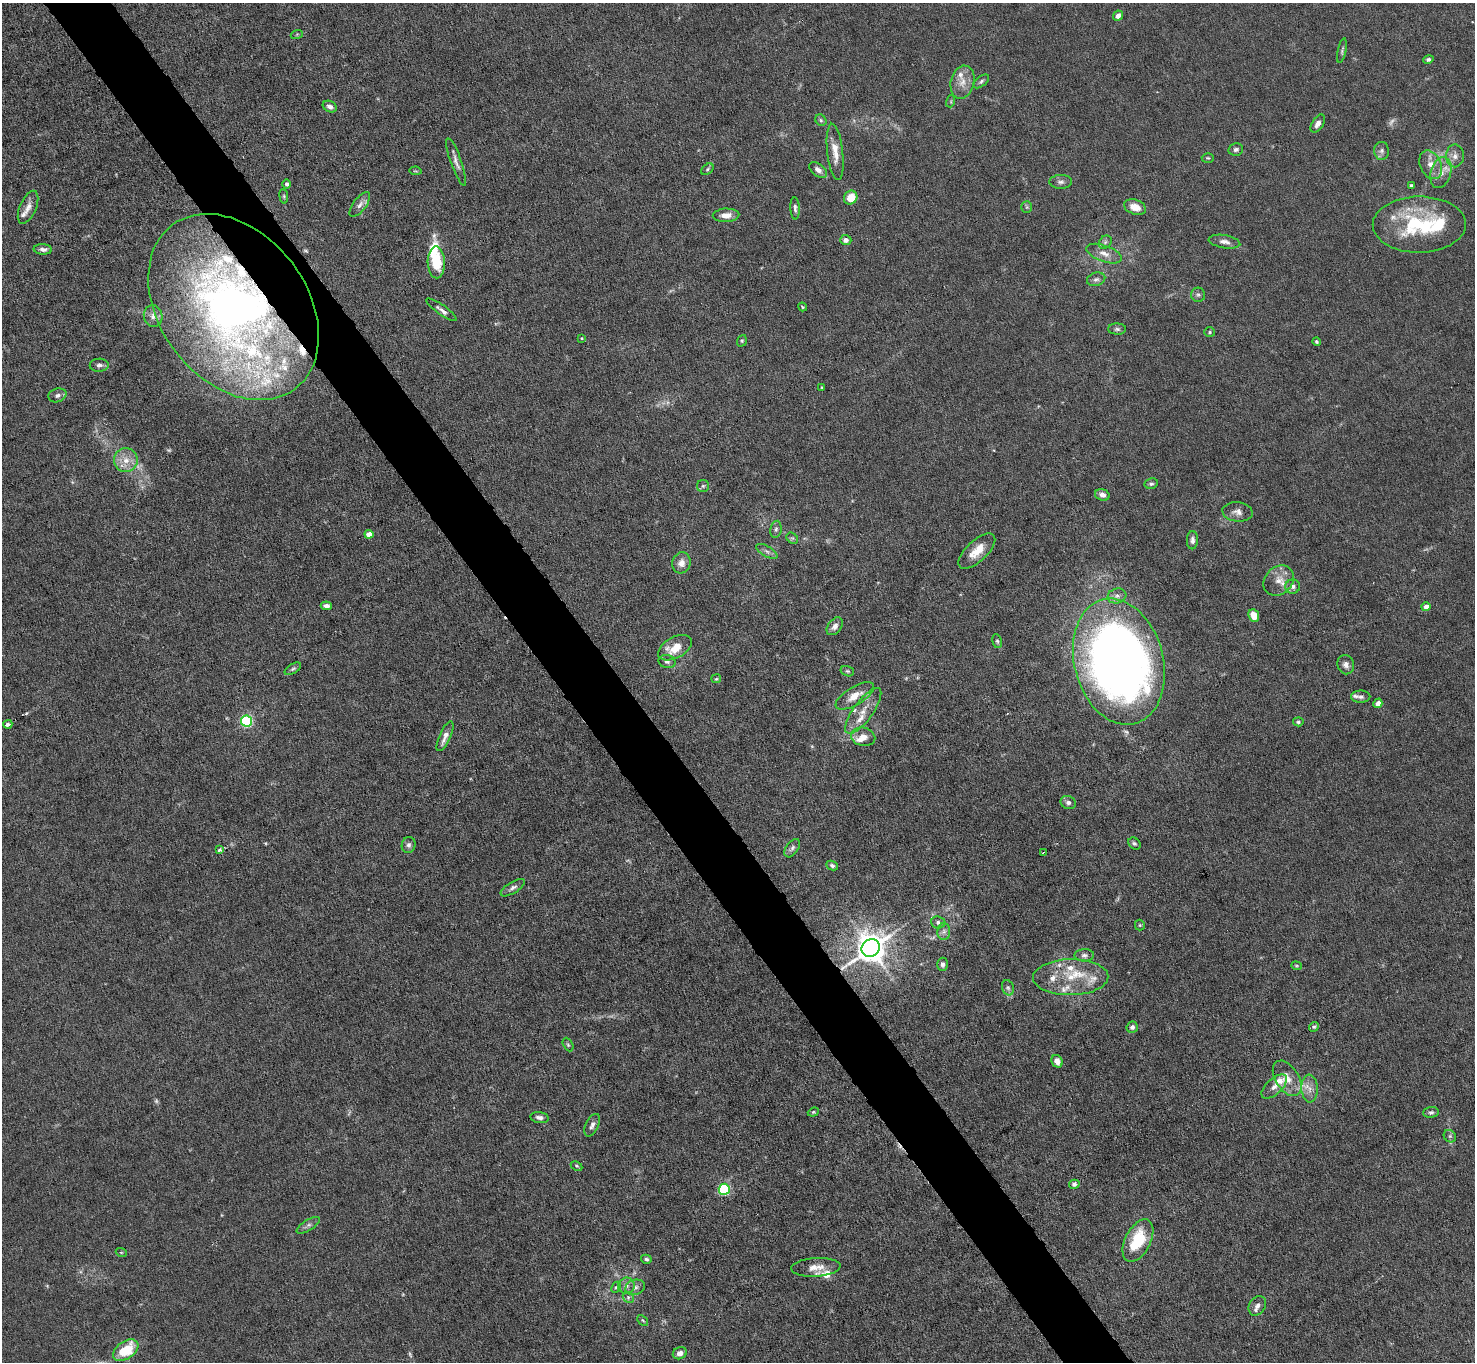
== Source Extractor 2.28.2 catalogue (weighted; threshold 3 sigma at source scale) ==
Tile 11 of 4 x 4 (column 3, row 3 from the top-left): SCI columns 2948-4420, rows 1515-2874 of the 5894 x 5887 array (HDU 1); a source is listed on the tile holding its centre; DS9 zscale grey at full resolution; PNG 1477 x 1364 px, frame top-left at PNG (2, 3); each listed source drawn as its Kron ellipse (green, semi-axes under 4 px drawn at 4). Shown black and unused: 5% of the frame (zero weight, under 4 of 8 exposures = <1% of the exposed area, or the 3 px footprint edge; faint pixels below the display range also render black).
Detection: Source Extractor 2.28.2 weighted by HDU 2 'WHT'; one run over the whole footprint, this tile lists its part. Background 0.0531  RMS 0.0029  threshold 0.0118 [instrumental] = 3 sigma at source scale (4.09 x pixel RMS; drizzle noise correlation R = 1.36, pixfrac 0.8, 0.05/0.05 arcsec/px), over >= 5 px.
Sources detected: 168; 8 too faint to see at this stretch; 1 inside a brighter object's white glare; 1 cosmic-ray / hot-pixel residue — neither listed nor drawn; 24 inside a brighter listed object's ellipse — not listed separately; the other 134 listed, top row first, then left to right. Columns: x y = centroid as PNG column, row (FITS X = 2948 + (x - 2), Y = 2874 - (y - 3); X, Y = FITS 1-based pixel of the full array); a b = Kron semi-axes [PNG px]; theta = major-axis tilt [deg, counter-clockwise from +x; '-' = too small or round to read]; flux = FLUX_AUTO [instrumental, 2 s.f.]
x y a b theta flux
1118 16 5 4 - 1.3
297 34 6 4 19 0.3
1342 51 13 3 78 0.55
1428 59 5 4 - 0.54
981 81 9 5 38 0.64
963 82 17 11 76 3.2
951 101 6 4 73 0.35
330 106 7 5 -24 1.3
821 120 6 5 - 0.49
1318 123 10 5 59 1.5
1236 149 7 6 - 0.82
1382 151 9 7 88 0.94
835 152 28 8 -83 3.7
1455 156 11 9 89 1.8
1208 158 6 5 - 0.39
456 162 25 5 -70 1.7
1431 165 15 10 -65 2.8
707 169 7 5 42 0.48
818 170 10 6 -39 1.3
416 171 6 4 -9 0.33
1441 173 16 10 74 3
1061 182 11 7 1 1.1
287 184 4 4 - 0.68
1411 185 3 3 - 0.51
284 196 7 3 -82 0.37
851 198 7 6 - 4.8
360 204 15 6 53 1.3
28 207 17 8 66 2.1
1027 207 6 5 - 0.48
1135 207 11 7 -19 3
795 208 11 4 -86 0.83
726 215 13 6 2 2.5
1419 225 46 28 0 24
846 240 6 5 - 1.2
1105 242 7 5 46 0.68
1224 242 16 6 -9 1.6
43 249 9 5 -2 1.1
1104 254 18 8 -19 2.6
436 262 16 8 -89 8.5
1096 279 9 6 17 0.94
1198 295 7 7 - 0.71
234 307 102 73 -53 180
802 307 4 3 - 0.31
441 310 18 5 -35 1.3
153 316 11 9 -78 1.5
1117 329 9 5 -1 0.67
1210 332 5 4 - 0.43
582 338 3 2 - 0.21
742 341 6 4 70 0.42
1316 342 4 3 - 0.39
99 365 9 6 0 0.93
821 387 4 2 - 0.21
57 395 9 6 17 0.94
126 460 12 12 - 3.4
1151 484 7 5 10 0.6
703 486 6 6 - 0.54
1102 495 7 5 -18 1.4
1237 512 15 9 -6 1.9
776 529 8 5 80 0.74
369 534 4 4 - 3.8
792 538 6 5 - 0.51
1192 540 9 5 89 1
767 551 12 5 -30 1.1
977 551 23 10 43 4.8
681 563 10 9 - 2.1
1279 581 17 13 43 3.2
1293 586 7 7 - 0.94
1117 596 9 7 17 1.3
326 606 5 4 - 1.2
1426 607 4 4 - 2.1
1254 616 6 5 - 3.7
835 626 10 6 52 1.6
997 641 7 4 -79 0.49
675 648 18 10 28 5.9
667 662 8 6 -14 0.87
1119 662 64 44 -75 280
1346 665 10 8 -72 1.3
293 669 9 5 31 0.59
847 671 7 5 -16 0.48
716 679 5 4 - 0.34
855 696 22 9 31 4
1361 697 9 6 -1 0.87
1378 703 5 4 - 1.5
863 711 27 9 54 4.2
246 721 5 5 - 40
1298 722 5 4 - 0.52
8 724 4 3 - 1.3
445 736 16 5 66 1.7
863 737 12 9 -14 2.2
1068 802 8 6 -22 1
1134 843 7 5 -42 0.58
409 845 8 6 73 0.89
792 848 10 6 55 0.9
220 850 4 3 - 1.9
1043 853 3 2 - 0.25
832 866 6 4 -25 0.61
513 888 14 5 32 1
938 922 7 6 - 0.86
1140 925 5 5 - 0.38
944 931 8 6 89 0.97
871 948 9 8 - 490
1084 955 10 6 2 0.95
943 964 6 5 - 0.89
1296 966 5 4 - 0.33
1071 977 38 18 1 10
1008 988 8 5 -73 0.76
1132 1027 6 5 - 0.83
1314 1027 5 4 - 0.45
568 1045 7 4 -63 0.46
1057 1061 6 5 - 1.7
1287 1078 19 11 -57 3.9
1274 1086 16 7 43 2
1310 1088 14 8 -86 2.2
813 1112 5 4 - 0.36
1431 1112 8 5 4 0.7
540 1118 9 5 -9 1.2
592 1125 12 6 64 1.1
1450 1136 7 5 -45 0.59
577 1166 6 4 -28 0.39
1074 1184 5 4 - 0.74
724 1189 5 5 - 34
308 1225 13 5 32 0.92
1138 1241 23 12 63 13
121 1252 5 3 - 0.28
646 1259 5 4 - 0.57
816 1267 25 9 4 3.1
626 1286 8 8 - 1.3
616 1287 6 4 64 0.49
635 1287 10 7 19 1.2
628 1297 6 4 -46 0.62
1257 1306 10 8 58 1.4
643 1320 6 4 -45 0.37
126 1350 14 8 35 10
680 1353 7 6 - 1.7
Overlapping masked pixels (flux is a lower limit): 2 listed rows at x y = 234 307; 871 948
Isophote crosses this tile's border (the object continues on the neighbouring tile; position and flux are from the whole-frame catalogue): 1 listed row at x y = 126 1350